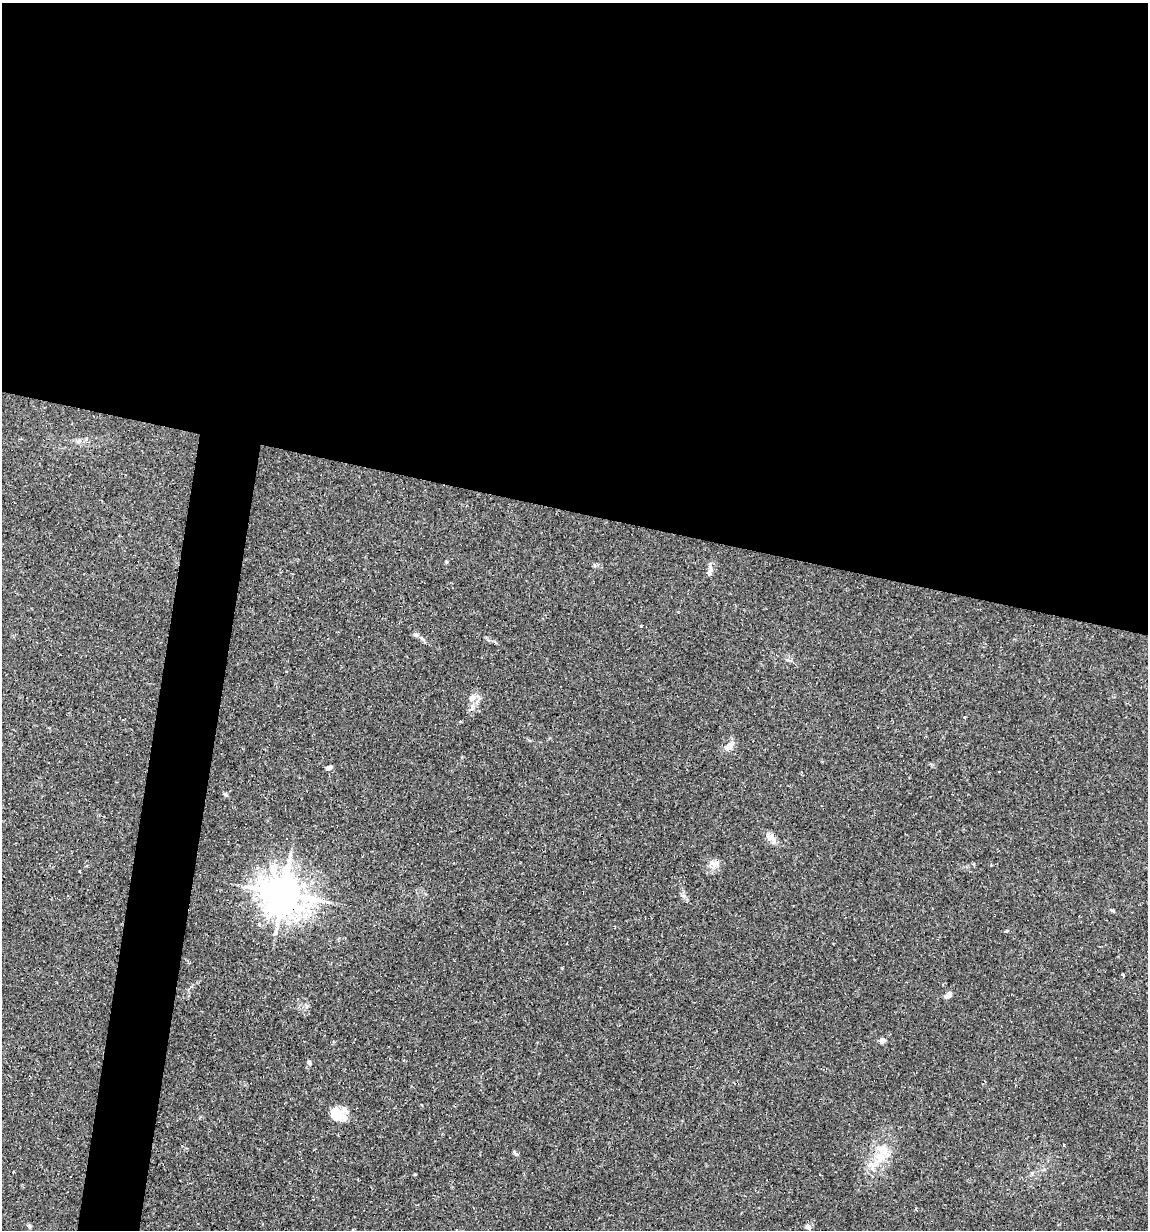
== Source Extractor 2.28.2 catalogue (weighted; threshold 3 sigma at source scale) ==
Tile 3 of 4 x 4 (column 3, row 1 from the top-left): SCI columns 2528-3673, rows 3684-4911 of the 4935 x 4911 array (HDU 1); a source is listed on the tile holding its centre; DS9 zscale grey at full resolution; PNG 1150 x 1232 px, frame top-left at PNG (2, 3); no overlay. Shown black and unused: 45% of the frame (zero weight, under 2 of 3 exposures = <1% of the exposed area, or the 3 px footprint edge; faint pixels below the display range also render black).
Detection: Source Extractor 2.28.2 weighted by HDU 2 'WHT'; one run over the whole footprint, this tile lists its part. Background 0.0551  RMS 0.0043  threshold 0.0196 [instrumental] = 3 sigma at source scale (4.5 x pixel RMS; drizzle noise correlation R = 1.50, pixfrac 1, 0.05/0.05 arcsec/px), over >= 5 px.
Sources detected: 27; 5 cosmic-ray / hot-pixel residue — not listed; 2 inside a brighter listed object's ellipse — not listed separately; the other 20 listed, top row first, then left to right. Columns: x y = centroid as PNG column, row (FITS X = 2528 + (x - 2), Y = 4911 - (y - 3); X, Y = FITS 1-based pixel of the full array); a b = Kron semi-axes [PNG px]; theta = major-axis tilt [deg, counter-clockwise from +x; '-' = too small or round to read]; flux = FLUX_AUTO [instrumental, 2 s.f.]
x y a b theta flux
446 562 4 4 - 0.46
710 568 10 5 -79 1.4
416 635 6 5 - 0.83
472 698 12 6 33 1.8
729 746 13 8 44 3.4
329 768 7 5 19 1.3
225 794 7 4 -31 0.66
771 838 17 8 -45 3.2
712 863 11 6 -42 2.1
283 893 12 10 -6 1300
1112 910 6 4 -2 0.59
259 924 6 4 86 0.77
1123 974 4 3 - 0.71
948 995 8 6 41 2.4
882 1041 7 5 4 1.8
309 1063 7 4 -62 0.71
334 1112 19 11 70 5
881 1155 30 14 68 12
29 1226 5 5 - 0.84
808 1226 9 5 -32 0.96
Unlisted compact peaks at least as high as the median listed source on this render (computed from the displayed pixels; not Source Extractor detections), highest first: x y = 516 1154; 641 626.